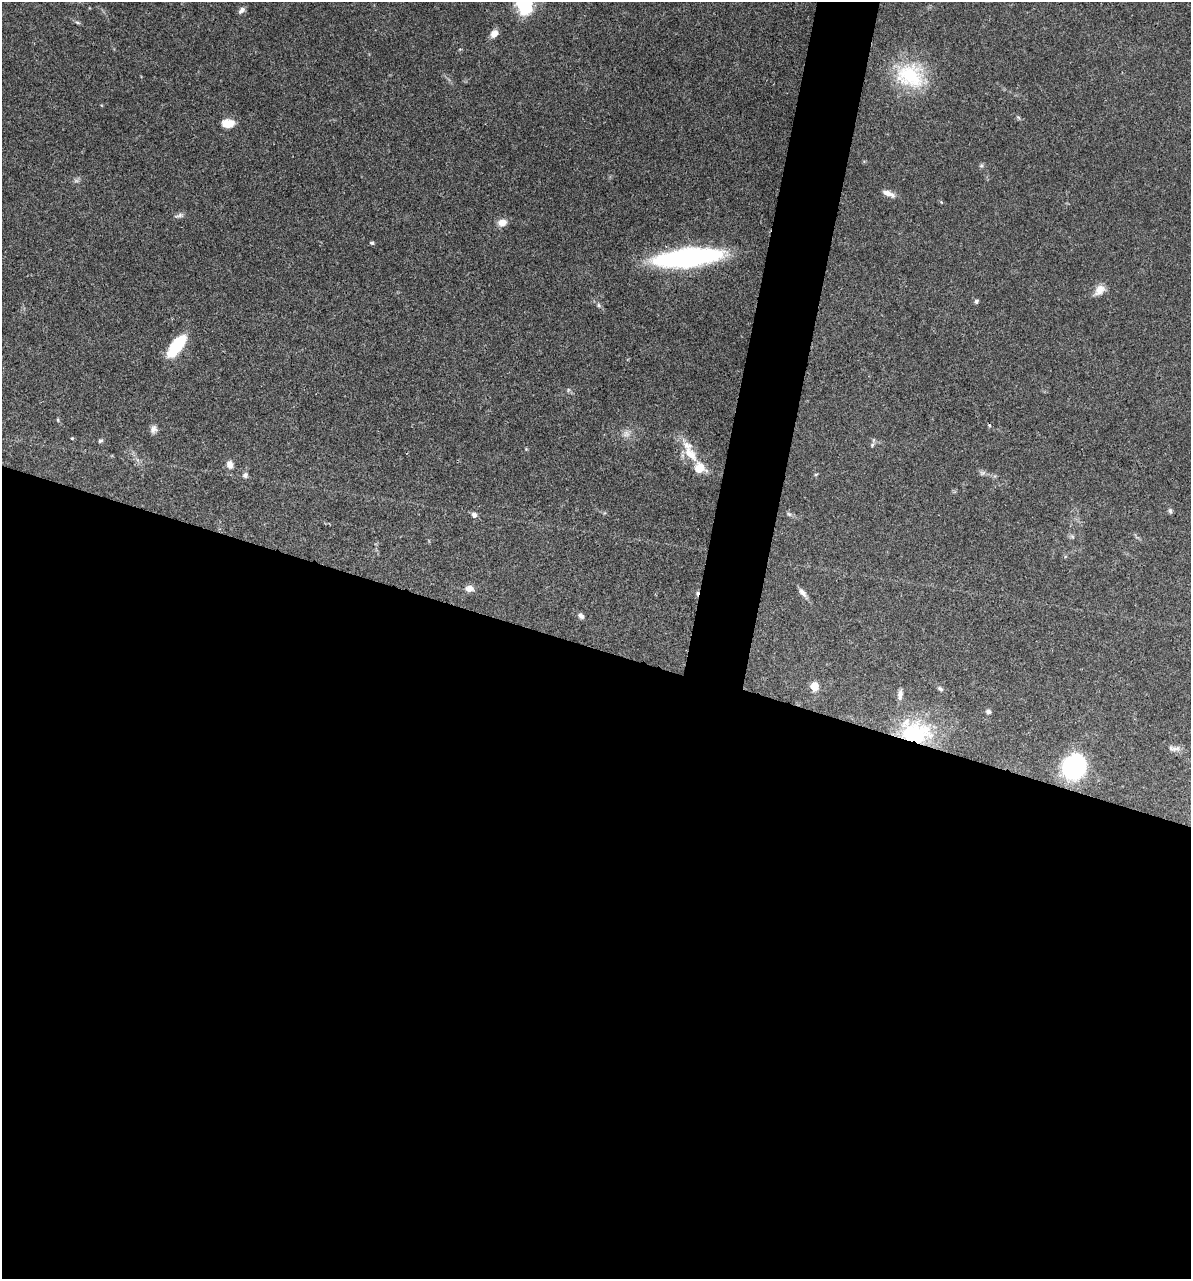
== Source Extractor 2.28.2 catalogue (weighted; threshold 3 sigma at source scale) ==
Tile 14 of 4 x 4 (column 2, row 4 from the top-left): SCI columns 1438-2626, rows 3-1279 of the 5129 x 5114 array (HDU 1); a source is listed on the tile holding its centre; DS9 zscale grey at full resolution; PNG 1193 x 1281 px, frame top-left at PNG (2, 2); no overlay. Shown black and unused: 52% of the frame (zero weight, under 3 of 4 exposures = <1% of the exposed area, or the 3 px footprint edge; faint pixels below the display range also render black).
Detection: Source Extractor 2.28.2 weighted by HDU 2 'WHT'; one run over the whole footprint, this tile lists its part. Background 0.0744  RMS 0.0033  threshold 0.0147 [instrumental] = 3 sigma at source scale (4.5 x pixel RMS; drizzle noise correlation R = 1.50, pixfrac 1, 0.05/0.05 arcsec/px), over >= 5 px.
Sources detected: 50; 2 too faint to see at this stretch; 1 inside a brighter object's white glare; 2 cosmic-ray / hot-pixel residue — not listed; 3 inside a brighter listed object's ellipse — not listed separately; the other 42 listed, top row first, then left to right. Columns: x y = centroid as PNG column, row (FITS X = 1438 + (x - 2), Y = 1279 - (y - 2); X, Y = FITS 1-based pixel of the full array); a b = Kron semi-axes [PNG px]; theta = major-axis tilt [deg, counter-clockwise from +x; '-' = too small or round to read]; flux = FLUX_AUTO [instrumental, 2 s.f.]
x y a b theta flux
524 3 7 6 - 87
242 10 9 5 44 1.2
77 22 8 3 -19 0.53
494 33 8 7 - 2.8
910 76 38 32 -20 22
1018 117 6 4 -42 0.48
228 123 13 9 0 4.4
981 166 6 4 0 0.52
888 193 16 6 -23 2.2
941 202 5 3 - 0.29
179 216 14 4 17 0.94
502 223 10 8 18 2.7
372 243 6 4 -14 0.52
687 257 44 12 6 110
1099 290 16 10 45 2.9
976 301 5 5 - 0.64
599 305 6 4 -88 0.49
177 346 24 10 53 16
58 420 5 3 - 0.35
153 429 10 8 73 1.4
626 434 11 9 10 1.8
72 438 4 4 - 0.32
100 441 6 5 - 0.53
872 445 6 5 - 0.59
691 454 26 12 -50 6.8
230 464 9 7 -73 2.1
983 473 8 6 1 0.83
816 474 6 3 19 0.33
245 475 7 6 - 0.91
1170 511 8 5 -80 0.67
789 514 7 4 -44 0.64
474 515 7 6 - 1.2
469 588 10 8 -6 2.2
803 593 14 6 -52 1.6
581 616 8 6 -39 1
814 686 5 5 - 11
940 689 9 5 -37 0.73
900 694 12 6 84 1.6
988 711 6 6 - 0.96
916 733 41 27 3 26
1176 749 15 6 11 1.5
1074 767 19 18 - 54
Overlapping masked pixels (flux is a lower limit): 1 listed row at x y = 916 733
Isophote crosses this tile's border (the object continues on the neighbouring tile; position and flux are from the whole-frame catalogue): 1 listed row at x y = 524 3